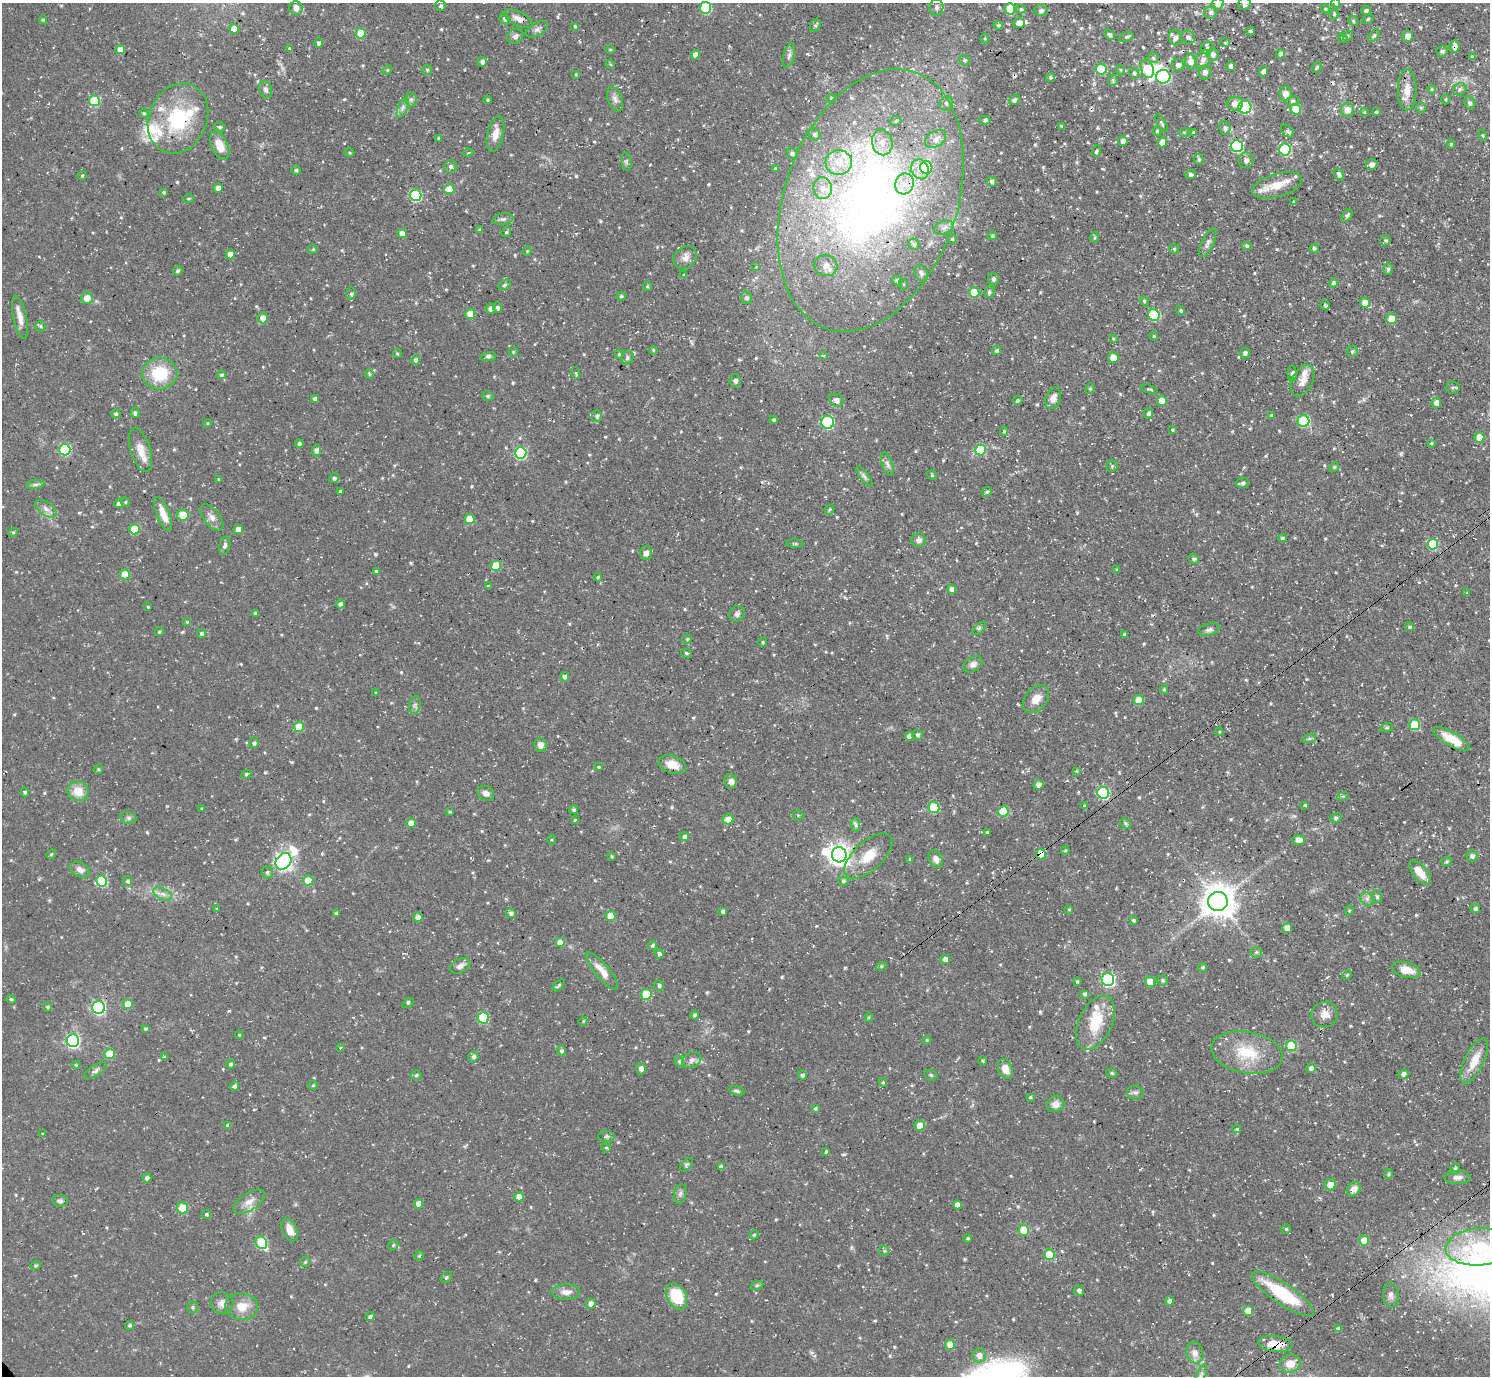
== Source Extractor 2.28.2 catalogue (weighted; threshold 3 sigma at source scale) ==
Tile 10 of 4 x 4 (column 2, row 3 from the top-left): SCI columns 1493-2980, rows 1533-2906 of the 5959 x 5956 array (HDU 1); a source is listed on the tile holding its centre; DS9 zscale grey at full resolution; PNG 1492 x 1378 px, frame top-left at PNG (2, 3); each listed source drawn as its Kron ellipse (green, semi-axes under 4 px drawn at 4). Shown black and unused: <1% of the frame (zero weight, under 3 of 4 exposures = <1% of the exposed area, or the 3 px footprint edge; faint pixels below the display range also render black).
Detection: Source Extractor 2.28.2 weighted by HDU 2 'WHT'; one run over the whole footprint, this tile lists its part. Background 0.0482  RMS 0.0042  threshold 0.0189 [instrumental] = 3 sigma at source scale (4.5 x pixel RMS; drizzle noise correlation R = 1.50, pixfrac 1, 0.05/0.05 arcsec/px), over >= 5 px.
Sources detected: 667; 2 inside a brighter object's white glare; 4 cosmic-ray / hot-pixel residue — neither listed nor drawn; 17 inside a brighter listed object's ellipse — not listed separately; of the other 644, all 500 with FLUX_AUTO >= 0.474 (the completeness limit of this list) listed and drawn (144 fainter detections not listed), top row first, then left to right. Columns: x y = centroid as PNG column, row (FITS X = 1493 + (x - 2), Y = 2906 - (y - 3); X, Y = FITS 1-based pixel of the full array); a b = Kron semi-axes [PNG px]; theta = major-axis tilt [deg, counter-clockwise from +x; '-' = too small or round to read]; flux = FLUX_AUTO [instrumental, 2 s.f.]
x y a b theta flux
1336 3 5 4 - 0.58
1218 4 6 5 - 1.9
1244 4 6 6 - 1.5
441 6 5 5 - 0.91
937 7 8 7 - 1.6
296 8 7 6 - 3.1
705 8 6 5 - 24
1010 9 6 5 - 13
1021 9 4 4 - 0.67
1325 9 4 4 - 0.53
1041 10 6 5 - 1
1366 10 5 4 - 1.1
1210 12 6 6 - 1.3
1334 14 5 4 - 0.62
505 19 6 5 - 1
518 19 15 7 -27 2.9
1368 19 6 4 37 0.54
43 20 4 4 - 0.59
1353 21 5 4 - 0.64
1019 23 6 5 - 6.1
815 25 7 5 65 0.81
998 25 4 4 - 0.61
575 26 3 3 - 0.56
234 29 5 4 - 5.8
537 29 12 6 31 1.7
1250 31 4 3 - 0.75
361 33 5 5 - 13
1110 34 6 4 -43 0.9
515 36 8 7 - 1.5
1348 36 5 4 - 0.65
1374 36 7 4 51 0.67
1408 36 5 5 - 2.4
1127 37 7 4 17 0.72
1188 37 7 6 - 1.4
985 38 5 4 - 0.49
1175 38 8 6 -70 1.7
1343 38 5 4 - 0.68
319 43 4 4 - 1.5
1225 43 5 4 - 0.52
1454 46 6 5 - 2
289 48 4 3 - 0.47
1207 48 6 5 - 0.86
120 49 5 4 - 3.5
610 50 4 4 - 0.55
1442 51 6 5 - 1
1213 54 6 6 - 1.9
1280 54 5 4 - 1.4
695 55 4 4 - 3
789 55 12 5 77 1.7
1472 56 4 3 - 0.56
1153 58 6 5 - 0.71
1203 59 10 6 67 2.2
964 60 5 5 - 0.79
1190 61 8 5 -84 3.3
482 62 5 5 - 1.4
610 64 5 4 - 0.49
1178 65 6 6 - 1.4
1231 66 4 4 - 1.3
1317 67 6 3 59 0.67
1101 69 6 5 - 14
1147 69 9 6 -71 16
387 70 5 4 - 0.53
427 70 5 5 - 0.68
1120 70 5 3 - 0.49
1263 71 5 4 - 1.6
1205 72 7 6 - 1.8
1134 73 5 4 - 0.86
576 74 4 3 - 0.48
1050 77 4 4 - 0.76
1163 77 7 6 - 46
1113 80 6 4 -85 0.7
266 89 9 6 -70 1.5
1432 89 4 3 - 0.58
1460 89 7 5 34 1.2
1407 90 20 9 -90 5.1
1285 94 7 6 - 3.5
831 98 5 4 - 0.67
411 99 7 6 - 0.99
615 99 13 7 -70 2.1
1445 99 5 4 - 0.59
487 100 4 3 - 0.57
1014 100 5 3 - 1.1
94 101 5 5 - 22
1293 101 7 5 17 0.83
946 103 7 6 - 1.4
1470 103 7 5 -70 0.95
1235 104 8 7 - 3
1245 107 6 6 - 38
403 108 11 5 68 1.5
1421 108 5 4 - 0.59
1296 109 5 5 - 11
1347 110 7 6 - 3.8
1364 112 4 4 - 0.49
1376 112 4 3 - 0.77
144 113 5 4 - 0.62
178 119 36 29 67 31
985 120 5 3 - 1
896 121 6 4 24 0.7
1161 123 10 3 -57 0.68
1061 126 3 3 - 0.55
220 127 5 5 - 0.83
1225 128 7 5 -83 1.2
1157 131 4 4 - 0.54
1287 131 7 5 -43 1.1
1184 132 5 4 - 0.5
1193 133 4 3 - 0.61
495 134 18 8 77 4.2
815 134 6 5 - 0.98
1483 135 6 4 -70 0.53
438 138 4 4 - 0.54
936 139 11 8 33 3.1
1123 141 5 5 - 1.5
882 142 13 10 -77 4.5
1162 142 5 5 - 4.7
1451 144 4 4 - 0.63
220 146 15 8 -66 6.6
1237 146 6 6 - 43
1285 150 6 6 - 31
1096 151 6 3 70 0.53
350 153 5 4 - 0.53
468 153 5 4 - 0.72
792 154 6 5 - 0.97
1199 159 6 4 -68 0.71
1246 160 8 7 - 1.6
626 162 9 5 -80 0.84
839 163 13 12 - 7.1
1372 164 6 5 - 1.8
451 166 6 6 - 1.1
926 167 6 6 - 15
775 168 4 3 - 0.49
920 169 10 8 -67 4.1
296 170 4 4 - 0.81
1190 174 5 4 - 1
1339 175 7 4 -65 1.2
82 176 4 3 - 0.63
992 181 5 4 - 1.1
905 184 10 9 - 4.5
1277 185 26 11 16 7.5
218 188 4 4 - 3.3
823 188 11 9 -83 4
449 189 5 5 - 8.4
164 192 3 3 - 0.66
416 195 6 6 - 39
188 199 5 4 - 0.59
871 200 136 86 71 300
1294 202 3 3 - 1.4
1347 215 7 4 50 1.3
503 219 10 5 10 1.3
944 228 10 6 21 1.7
479 230 4 4 - 0.77
506 232 5 4 - 0.65
402 234 4 4 - 3.6
992 236 5 4 - 0.63
1094 237 5 3 - 0.53
952 239 5 4 - 0.53
1386 240 5 5 - 0.76
1208 243 15 6 64 1.7
914 244 6 5 - 0.9
1247 246 5 4 - 0.7
313 249 5 4 - 0.54
1174 249 5 4 - 0.66
1314 249 4 4 - 1
527 251 4 4 - 0.48
230 255 5 4 - 4.8
685 258 12 10 47 2.9
826 266 11 10 - 2.9
756 267 3 3 - 0.49
1388 269 6 4 -89 0.92
178 271 5 4 - 0.9
921 273 9 6 -62 1.7
684 275 4 4 - 0.6
993 279 6 5 - 1.3
897 281 5 4 - 1.2
1333 283 4 4 - 1
903 284 5 3 - 0.5
505 285 6 4 38 0.79
647 286 4 3 - 0.53
989 292 6 5 - 0.91
974 293 5 5 - 14
351 294 6 5 - 0.8
621 296 5 4 - 0.68
87 298 6 5 - 4.8
746 298 6 5 - 1.1
1144 301 5 4 - 0.56
1365 303 5 5 - 4.5
1325 305 5 4 - 0.72
497 308 5 4 - 1.1
490 309 5 4 - 1.7
1181 310 5 4 - 0.83
470 314 5 5 - 7.2
1154 315 6 5 - 16
20 318 22 6 -77 4
263 318 5 5 - 3.6
1391 319 5 5 - 8
40 326 5 5 - 0.63
1154 336 4 4 - 0.49
1113 339 4 3 - 0.55
653 350 4 3 - 0.58
997 350 4 4 - 0.87
1352 351 5 5 - 0.81
513 352 5 5 - 0.68
397 353 4 4 - 0.7
1245 353 5 5 - 1.2
619 354 4 4 - 0.6
824 356 3 3 - 0.84
488 357 8 4 10 1.1
1113 357 5 5 - 5.3
627 358 7 6 - 1
416 360 4 4 - 1.5
576 373 6 3 -72 0.52
160 374 18 16 4 16
369 374 5 4 - 0.48
1292 374 8 4 90 0.84
221 375 4 4 - 0.81
735 381 6 5 - 1.7
1302 381 17 10 62 3.7
1453 387 6 6 - 0.98
1090 389 5 4 - 0.66
1149 389 8 3 -18 0.5
488 396 6 4 -14 0.73
1053 398 11 7 69 2.6
315 399 4 4 - 1.4
836 400 7 6 - 2.2
1017 400 5 4 - 0.69
1162 401 5 5 - 6.1
1436 403 5 5 - 2.5
135 413 5 4 - 0.86
1148 413 5 4 - 1.2
116 414 4 4 - 1
1271 415 3 3 - 0.81
597 416 5 5 - 1.2
774 420 4 4 - 0.77
1304 421 6 6 - 27
828 422 6 6 - 38
207 423 4 3 - 0.52
1173 430 3 3 - 0.53
1004 431 4 4 - 0.7
1479 437 5 5 - 7
1431 443 4 3 - 0.56
299 444 4 4 - 0.96
65 450 5 5 - 33
141 450 23 10 -72 5.3
317 450 6 4 83 1.5
980 450 5 5 - 16
521 453 6 5 - 35
887 464 12 5 -72 1.5
1112 466 6 5 - 0.75
1334 467 5 4 - 0.61
932 475 5 4 - 0.5
864 476 12 4 -54 1.3
334 478 5 4 - 0.99
219 479 3 3 - 0.53
1243 483 6 5 - 1.1
35 484 9 4 9 1.2
340 491 3 3 - 0.77
987 492 5 4 - 0.69
125 502 5 4 - 0.53
119 504 4 4 - 1.5
46 509 12 6 -35 2.2
829 510 5 4 - 0.63
163 514 18 6 -69 4.9
183 515 6 5 - 9.1
212 517 15 8 -51 2.6
469 519 5 5 - 7.4
134 529 5 5 - 13
238 530 5 4 - 3.4
13 532 5 4 - 0.53
1282 538 4 3 - 0.79
919 540 7 7 - 1.6
795 544 8 3 -5 0.6
1433 544 5 5 - 19
225 545 9 5 75 1.5
646 553 7 6 - 2.1
1194 559 5 5 - 0.95
496 566 5 5 - 12
1117 570 4 4 - 0.7
376 571 4 3 - 0.55
125 574 5 5 - 9.3
598 577 4 3 - 0.61
488 586 3 3 - 0.52
952 589 4 4 - 2.1
1467 593 4 3 - 0.5
340 604 4 4 - 1.2
148 607 3 3 - 0.5
255 613 4 4 - 0.72
737 614 8 7 - 1.5
187 622 4 4 - 0.58
1410 627 4 4 - 0.83
979 628 8 3 45 0.66
1209 629 11 5 15 1.3
159 632 4 4 - 0.67
201 633 5 4 - 0.73
1124 634 4 3 - 0.77
687 639 5 4 - 0.59
763 642 4 4 - 0.55
686 653 5 4 - 0.79
973 664 10 7 31 1.8
565 677 4 4 - 1.6
1164 689 4 3 - 0.6
376 693 4 3 - 0.51
1036 699 15 11 48 4.6
1139 700 5 5 - 9.4
415 705 9 5 82 1.3
1415 725 5 5 - 19
299 727 5 5 - 13
1387 727 6 4 19 0.49
1219 732 4 4 - 0.5
917 735 5 5 - 0.87
909 736 4 4 - 2.3
1309 739 7 4 19 0.75
1451 739 21 7 -30 7.9
254 743 5 5 - 1
540 745 7 6 - 2.4
672 765 14 8 -18 4.8
599 767 4 3 - 0.59
98 769 5 4 - 0.58
1077 771 4 3 - 0.51
246 774 5 4 - 0.65
731 781 7 6 - 1.9
1038 785 5 4 - 2.1
78 791 10 9 - 6.2
25 792 4 4 - 0.68
486 793 8 7 - 2.2
1103 793 6 6 - 50
1343 796 6 4 17 0.58
1305 805 4 3 - 0.55
1085 806 3 3 - 0.89
934 808 5 5 - 20
202 809 3 3 - 0.61
573 810 4 4 - 0.8
449 812 4 3 - 0.53
1003 812 5 5 - 17
798 815 5 5 - 0.55
129 818 8 6 -15 1.1
1336 818 6 4 21 0.75
728 819 5 5 - 5.1
575 820 3 3 - 0.56
411 823 5 5 - 3.5
1125 823 6 4 -46 0.57
856 825 7 4 -89 0.97
987 832 3 3 - 0.65
684 836 5 4 - 1
552 840 5 3 - 0.49
1299 840 6 5 - 3.6
1065 850 5 4 - 0.55
51 854 5 4 - 0.58
1041 854 5 5 - 8.5
839 855 8 7 - 280
612 856 3 3 - 0.55
868 856 29 14 43 10
1472 856 5 5 - 1.4
910 859 4 4 - 0.63
936 859 9 6 -60 2.3
284 861 9 7 51 160
1446 861 5 4 - 0.58
80 870 10 7 -27 2.4
267 872 6 5 - 0.85
1420 872 14 7 -50 5.9
308 880 5 5 - 10
102 881 5 5 - 26
127 881 5 4 - 0.94
843 881 5 4 - 0.86
163 894 10 5 -26 2
1377 897 6 5 - 0.87
1367 899 7 6 - 1.2
1218 901 10 9 - 830
1475 908 5 4 - 1.2
217 909 4 4 - 0.55
1069 909 4 4 - 0.5
1349 910 5 4 - 0.52
723 911 4 3 - 1
336 913 4 3 - 0.83
511 913 5 4 - 1.3
611 916 5 5 - 8.4
418 917 5 4 - 2.4
1133 920 4 3 - 0.61
1287 928 5 5 - 3
560 943 5 4 - 4.5
653 945 5 4 - 0.84
1256 952 5 5 - 0.77
659 954 4 4 - 1.2
945 959 5 4 - 2.4
460 966 10 7 25 2
881 966 5 4 - 0.67
1203 967 5 4 - 0.74
1406 970 15 7 -13 5.1
602 971 23 7 -50 5
1347 975 5 3 - 0.5
1108 980 6 6 - 70
1162 980 5 5 - 0.77
1077 982 4 3 - 0.65
1150 982 5 5 - 4.7
559 985 7 4 43 0.75
659 986 5 5 - 0.94
646 994 5 5 - 16
1084 994 4 4 - 1
11 999 4 4 - 0.66
408 1003 6 3 35 0.54
128 1004 5 5 - 6.6
48 1007 4 4 - 0.81
99 1008 6 6 - 67
695 1015 4 4 - 0.95
1324 1015 13 12 - 4
869 1017 4 4 - 0.49
483 1018 6 5 - 27
583 1021 4 4 - 0.52
1095 1023 29 16 65 14
145 1029 3 3 - 0.63
239 1035 4 4 - 0.55
927 1040 4 4 - 0.5
73 1041 6 6 - 74
1291 1046 5 5 - 18
340 1048 3 3 - 1.2
561 1051 5 4 - 0.95
1247 1052 36 21 -10 17
110 1054 5 5 - 14
164 1057 3 3 - 3.2
473 1057 5 5 - 1.5
692 1060 10 7 29 1.8
679 1061 5 4 - 0.74
983 1061 5 3 - 0.48
1474 1061 24 9 64 6.9
230 1064 4 4 - 0.8
76 1065 4 4 - 0.59
1311 1068 5 4 - 1.9
641 1069 5 5 - 1.9
1005 1069 10 7 -71 4.7
95 1071 13 5 33 1.4
1112 1073 6 4 -22 0.6
1403 1074 5 4 - 1.6
416 1075 5 4 - 0.73
802 1075 4 4 - 1.3
931 1075 7 5 -22 0.74
883 1082 4 4 - 0.47
313 1085 4 4 - 0.5
234 1086 4 4 - 1.1
737 1091 8 4 -15 0.75
1135 1092 8 6 -8 1.2
1030 1097 4 3 - 0.51
1056 1104 9 8 - 3
815 1108 4 4 - 0.71
228 1125 4 4 - 1.2
920 1125 5 5 - 4.3
1237 1129 4 4 - 0.58
42 1134 4 3 - 0.58
606 1136 8 5 -5 0.93
606 1148 5 4 - 0.55
826 1151 4 3 - 0.57
687 1165 8 4 46 0.74
721 1167 4 4 - 1.5
1455 1169 6 4 74 0.81
1389 1174 5 4 - 0.57
1457 1177 13 6 1 2.1
147 1178 4 4 - 1.6
1330 1185 6 6 - 3.9
1354 1189 8 6 51 2.9
680 1194 10 6 79 1.3
519 1197 5 4 - 5.1
60 1201 8 6 -5 1.2
249 1202 17 8 33 3.6
419 1204 4 4 - 3.9
958 1205 4 4 - 2.2
182 1208 6 5 - 10
206 1214 5 4 - 0.76
1286 1229 4 4 - 0.55
290 1230 12 7 -65 4.4
1024 1230 5 5 - 14
754 1235 5 3 - 0.52
968 1238 4 4 - 0.61
1364 1240 5 5 - 7.1
261 1243 6 5 - 28
393 1245 6 4 44 0.63
1479 1247 33 18 4 25
884 1251 5 5 - 0.65
1049 1255 5 5 - 14
419 1256 5 4 - 0.5
305 1262 5 5 - 0.54
36 1265 5 4 - 0.73
446 1277 6 4 51 0.73
757 1285 6 4 19 0.62
1079 1291 5 4 - 1.2
566 1292 14 7 1 2.7
1283 1294 37 10 -34 23
1391 1295 12 7 -82 1.8
676 1296 14 9 -61 15
1169 1301 5 4 - 1.1
222 1303 11 10 - 2.5
591 1304 5 5 - 2.5
242 1306 16 13 -3 6.4
192 1307 5 5 - 0.7
1248 1311 5 5 - 5.9
370 1317 5 4 - 1.1
130 1325 4 4 - 0.81
1338 1329 4 4 - 1.1
950 1344 5 5 - 6
1275 1344 17 8 -6 7.2
1195 1353 11 8 -75 2.9
979 1355 7 7 - 3
1290 1364 10 9 - 4.8
1201 1375 12 4 66 1.3
Overlapping masked pixels (flux is a lower limit): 6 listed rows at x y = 1454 46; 178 119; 871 200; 1041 854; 1283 1294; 1275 1344
Isophote crosses this tile's border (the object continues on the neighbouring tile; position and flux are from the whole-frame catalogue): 6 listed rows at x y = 1336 3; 1218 4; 1244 4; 1010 9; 1479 1247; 1201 1375
Unlisted compact peaks at least as high as the median listed source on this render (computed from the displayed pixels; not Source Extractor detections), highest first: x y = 1040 1012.